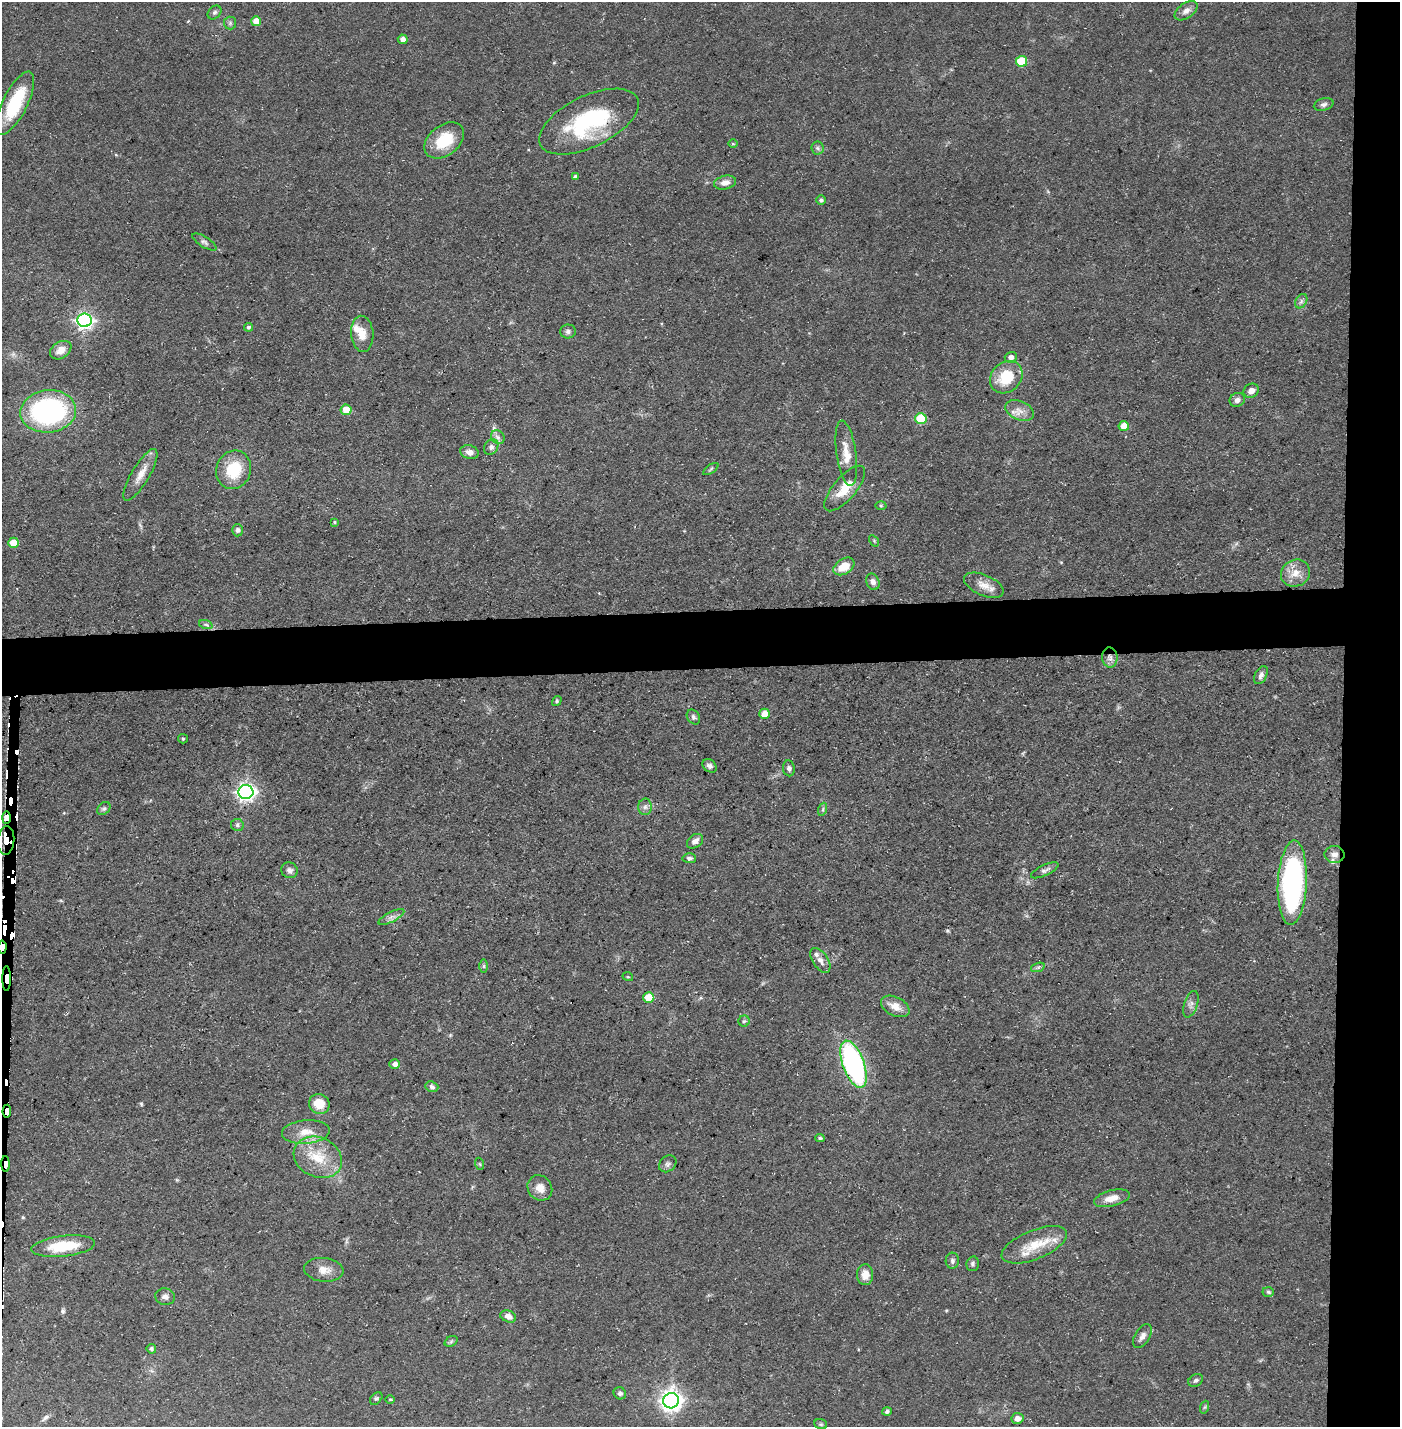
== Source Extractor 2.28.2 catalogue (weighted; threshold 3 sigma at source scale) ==
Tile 6 of 3 x 3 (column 3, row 2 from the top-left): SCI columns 2821-4218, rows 1425-2849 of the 4243 x 4273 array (HDU 1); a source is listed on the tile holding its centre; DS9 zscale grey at full resolution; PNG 1402 x 1429 px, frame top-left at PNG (2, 2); each listed source drawn as its Kron ellipse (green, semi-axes under 4 px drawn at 4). Shown black and unused: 8% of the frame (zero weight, under 3 of 5 exposures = <1% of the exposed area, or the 3 px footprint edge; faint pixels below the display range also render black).
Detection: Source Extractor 2.28.2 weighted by HDU 2 'WHT'; one run over the whole footprint, this tile lists its part. Background 0.0545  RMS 0.004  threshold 0.0181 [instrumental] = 3 sigma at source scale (4.5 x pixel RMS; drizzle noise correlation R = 1.50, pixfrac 1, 0.05/0.05 arcsec/px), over >= 5 px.
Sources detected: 127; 8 cosmic-ray / hot-pixel residue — neither listed nor drawn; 4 inside a brighter listed object's ellipse — not listed separately; the other 115 listed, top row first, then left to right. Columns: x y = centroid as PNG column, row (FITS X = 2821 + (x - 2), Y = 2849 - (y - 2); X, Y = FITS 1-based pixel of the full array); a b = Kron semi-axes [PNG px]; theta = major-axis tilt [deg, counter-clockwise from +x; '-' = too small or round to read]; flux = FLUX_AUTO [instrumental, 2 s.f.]
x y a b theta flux
1186 11 13 7 35 2.4
214 12 8 6 44 1
256 21 5 5 - 5.3
230 23 6 6 - 0.83
403 39 5 4 - 1.9
1022 61 5 5 - 17
15 103 35 12 63 22
1324 104 10 6 15 1.3
589 122 54 25 26 44
444 140 22 15 38 14
733 144 5 3 - 0.38
817 148 6 6 - 0.95
575 177 4 4 - 1
725 182 11 6 13 2.9
821 200 5 5 - 0.76
204 242 14 5 -32 1.4
1301 301 7 5 59 1.2
85 320 7 6 - 130
248 327 4 4 - 0.9
568 331 8 7 - 1.2
362 334 18 11 -85 5.5
61 350 11 8 33 3.4
1011 357 6 5 - 1.7
1006 377 18 14 45 14
1251 391 8 6 30 2.5
1237 400 8 6 22 1.9
346 410 5 5 - 6.9
48 411 28 21 6 73
1020 411 15 9 -24 3.7
921 418 5 5 - 21
1124 426 5 5 - 4.6
498 437 7 6 - 1.4
491 447 8 6 56 1.4
469 452 9 6 -16 2.3
846 453 33 10 -82 6.5
711 469 9 3 34 0.62
233 470 19 17 67 15
140 475 29 9 59 5.3
845 488 28 11 49 8.2
881 506 5 3 - 0.51
334 522 3 3 - 0.51
237 530 6 5 - 1.2
874 541 6 4 -57 0.53
13 543 5 5 - 6.9
844 566 11 7 33 7.1
1295 573 15 13 32 5.3
873 582 8 6 -67 1.9
984 585 21 10 -24 4.7
206 625 7 4 -20 0.87
1110 657 10 7 -82 2.3
1261 675 10 6 63 1.5
557 701 5 4 - 0.67
765 714 5 5 - 4.6
693 717 8 6 -55 1
183 739 5 4 - 0.45
710 766 8 6 -41 1.5
789 768 8 6 -82 1.2
246 792 7 7 - 190
645 807 8 7 - 1.4
104 809 7 5 47 0.91
823 809 7 4 72 0.8
6 818 6 4 89 310
237 825 6 6 - 0.88
6 840 14 8 85 1300
695 841 9 6 36 2.2
1334 854 10 8 -4 2.2
689 858 7 5 -3 1.1
289 870 8 7 - 1.7
1045 870 15 5 25 1.5
1292 883 42 14 87 88
391 917 14 5 27 1.8
2 947 6 4 87 350
820 960 14 7 -56 2.4
484 966 7 4 -90 0.63
1038 967 7 4 19 0.8
628 977 5 3 - 0.36
7 979 12 3 90 2900
649 997 5 5 - 10
1191 1004 14 6 72 2
895 1006 15 9 -27 4.3
744 1021 5 5 - 0.69
395 1064 5 5 - 1.6
853 1064 25 10 -70 88
432 1087 7 5 -20 1.1
319 1104 10 10 - 7.3
7 1111 6 4 86 330
306 1132 24 11 4 6.4
820 1138 5 3 - 0.79
318 1157 25 19 -25 13
6 1164 8 3 -87 300
480 1164 6 4 -71 0.49
668 1164 9 7 41 1.4
540 1188 13 12 - 4.1
1112 1198 18 8 14 4.4
1034 1245 35 14 22 12
63 1246 32 10 6 15
952 1261 8 6 86 1.1
973 1264 7 6 - 1
324 1270 20 12 -6 4.5
865 1275 10 8 -88 4
1268 1292 6 4 -5 0.69
165 1297 10 8 -9 1.8
508 1316 8 5 -21 2.5
1142 1336 13 7 58 2.2
451 1341 7 5 31 0.68
151 1349 5 4 - 0.92
1196 1380 8 6 32 1
620 1393 6 6 - 1.2
376 1398 7 5 47 0.74
390 1399 5 3 - 0.38
671 1401 8 7 - 280
1205 1407 6 4 70 0.57
887 1411 5 4 - 0.93
1017 1418 6 5 - 2.4
821 1424 6 5 - 0.66
Overlapping masked pixels (flux is a lower limit): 9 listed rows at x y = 589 122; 1110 657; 6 818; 6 840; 2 947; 7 979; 853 1064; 7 1111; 6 1164
Isophote crosses this tile's border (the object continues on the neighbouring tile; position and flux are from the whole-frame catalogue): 1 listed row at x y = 2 947